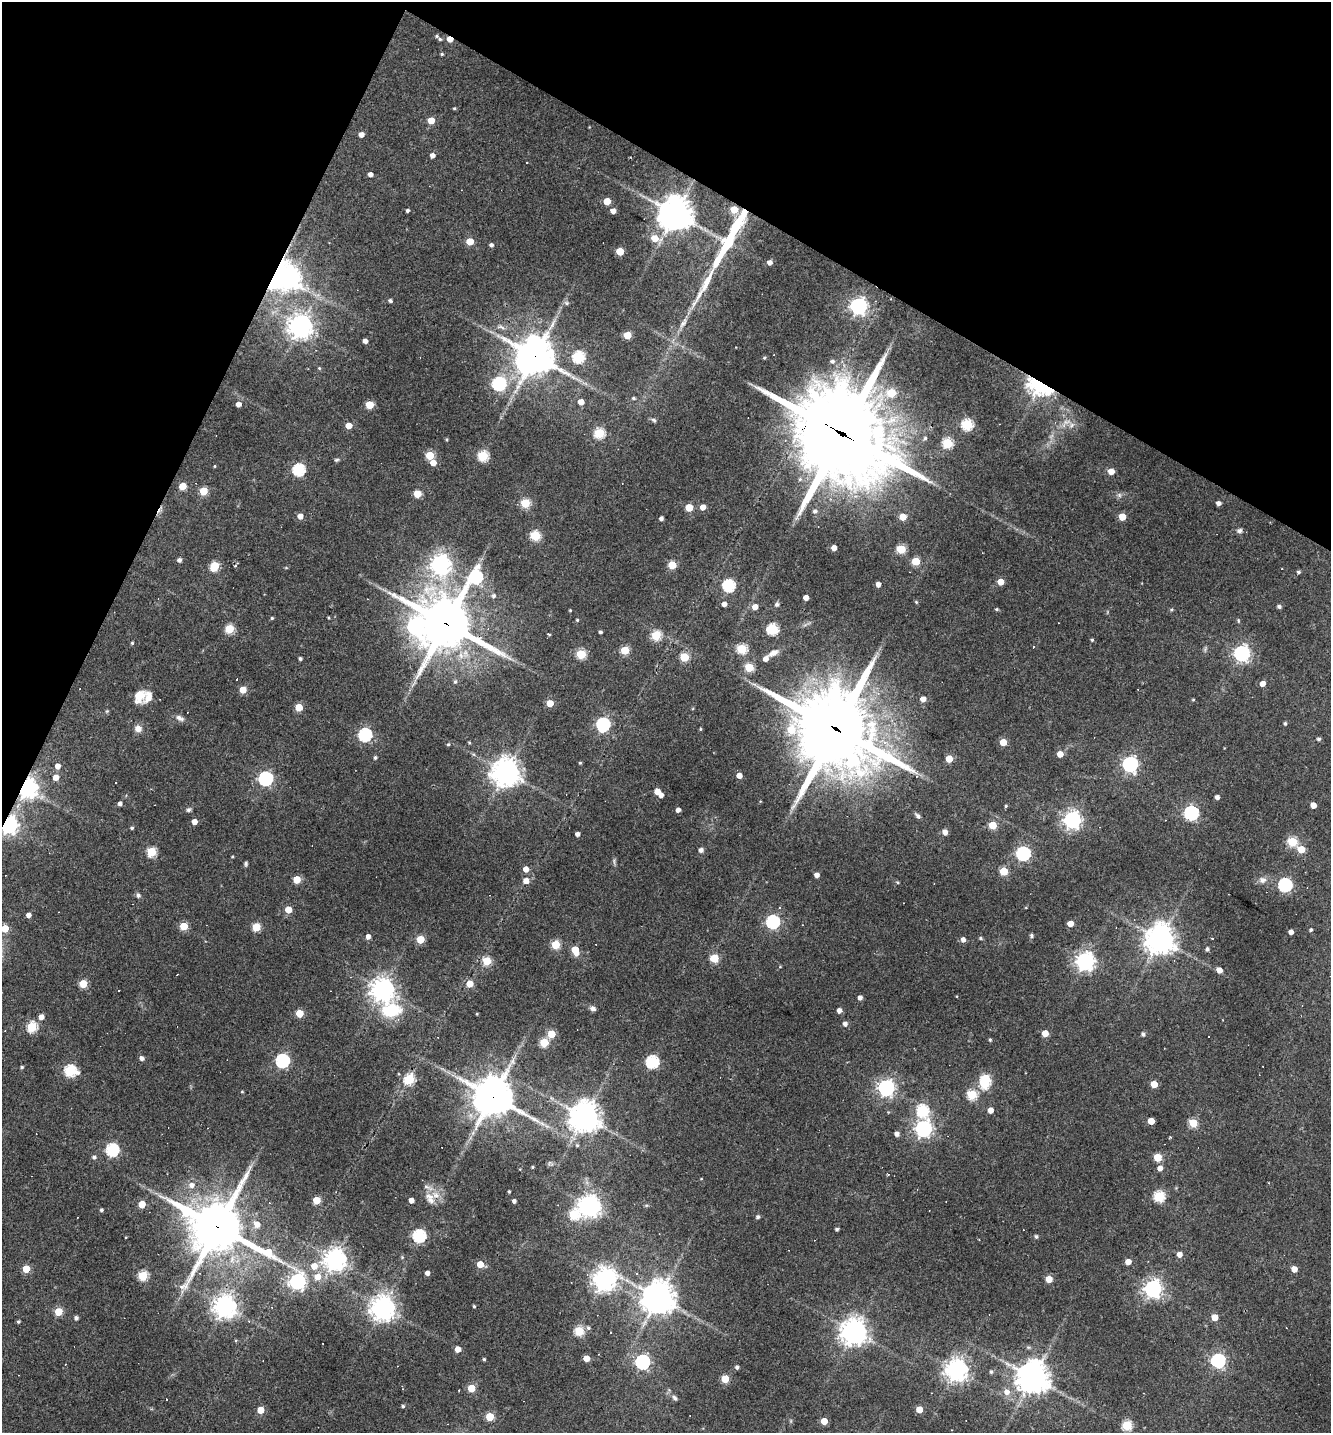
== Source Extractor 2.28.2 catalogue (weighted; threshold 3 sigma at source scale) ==
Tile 2 of 4 x 4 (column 2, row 1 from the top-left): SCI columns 1607-2935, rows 4293-5723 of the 5733 x 5723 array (HDU 1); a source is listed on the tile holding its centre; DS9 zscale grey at full resolution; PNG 1333 x 1435 px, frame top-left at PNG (2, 2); no overlay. Shown black and unused: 22% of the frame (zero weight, under 3 of 4 exposures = <1% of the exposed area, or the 3 px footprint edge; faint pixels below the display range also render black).
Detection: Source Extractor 2.28.2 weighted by HDU 2 'WHT'; one run over the whole footprint, this tile lists its part. Background 0.0711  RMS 0.0055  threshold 0.0249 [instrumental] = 3 sigma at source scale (4.5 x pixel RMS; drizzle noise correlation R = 1.50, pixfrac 1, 0.05/0.05 arcsec/px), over >= 5 px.
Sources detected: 331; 1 too faint to see at this stretch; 6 inside a brighter object's white glare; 18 cosmic-ray / hot-pixel residue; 1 long thin detection or spike segment (spike, bleed or trail) — not listed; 4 inside a brighter listed object's ellipse — not listed separately; the other 301 listed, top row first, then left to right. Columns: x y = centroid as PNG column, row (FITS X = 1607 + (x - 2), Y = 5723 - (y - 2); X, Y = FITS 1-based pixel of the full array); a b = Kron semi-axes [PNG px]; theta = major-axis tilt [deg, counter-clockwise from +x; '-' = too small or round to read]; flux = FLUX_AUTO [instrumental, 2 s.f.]
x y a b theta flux
440 39 5 4 - 0.92
442 54 4 3 - 0.68
454 108 4 3 - 0.63
431 120 5 5 - 10
361 134 5 4 - 3.1
432 155 4 4 - 2.7
526 163 3 3 - 1.4
370 174 4 4 - 2.3
607 201 5 5 - 11
734 209 5 5 - 12
407 210 3 3 - 1.3
613 211 5 4 - 3.5
675 214 10 10 - 1000
735 228 29 6 60 62
655 238 8 6 -12 8.3
470 241 5 5 - 12
491 245 4 4 - 1.5
620 251 5 5 - 16
718 259 25 7 62 13
769 262 5 4 - 2.7
277 274 13 7 66 320
390 301 4 4 - 1.2
566 303 6 5 - 1
859 306 6 6 - 210
300 327 8 8 - 490
627 335 5 5 - 16
365 341 4 4 - 2.8
534 356 13 11 -31 1200
578 357 6 6 - 56
764 358 4 3 - 0.68
832 361 6 5 - 1.4
319 368 4 4 - 0.62
499 384 6 6 - 90
1040 386 17 10 -27 99
891 393 6 5 - 17
633 398 6 4 -2 0.8
581 402 5 4 - 5.4
238 404 5 5 - 3
369 405 5 5 - 19
654 420 7 5 -28 1.1
967 424 6 5 - 50
1072 425 9 6 37 1.9
349 426 5 4 - 7.5
599 433 5 5 - 40
842 434 44 37 -43 4400
447 439 4 3 - 0.63
947 443 5 5 - 39
430 455 5 5 - 23
483 456 5 5 - 43
337 460 6 4 3 0.83
433 463 5 5 - 5.3
215 466 4 3 - 0.46
299 470 6 6 - 64
1111 471 5 5 - 6.5
182 486 5 5 - 11
203 491 5 5 - 19
417 494 5 5 - 13
1119 495 6 5 - 1.3
525 503 5 5 - 27
1218 503 4 4 - 2.4
703 507 4 4 - 4.9
689 508 5 5 - 14
815 511 6 6 - 1.8
300 516 5 4 - 4.3
903 517 5 5 - 11
1122 517 5 5 - 12
661 518 4 4 - 1.6
1239 531 8 6 13 1.5
535 536 5 5 - 35
834 548 4 4 - 4
901 549 5 5 - 25
179 560 5 4 - 1.9
916 561 5 5 - 19
440 564 7 7 - 300
672 565 5 5 - 19
214 566 6 5 - 30
1298 572 4 4 - 0.99
476 577 10 7 53 79
1001 582 5 4 - 7.3
878 584 4 4 - 2.8
729 585 6 6 - 72
493 596 6 6 - 1.6
806 597 4 4 - 4
916 602 5 4 - 0.65
724 604 4 4 - 3
777 604 6 6 - 1.2
755 607 5 5 - 4.8
1279 607 4 4 - 1.4
996 609 4 3 - 0.75
1171 609 5 4 - 0.75
570 610 3 3 - 0.57
272 618 4 4 - 0.7
329 618 3 3 - 0.53
577 620 4 3 - 0.6
1238 621 6 3 -81 0.59
446 623 21 18 -36 2200
415 626 8 7 - 130
229 629 5 5 - 26
772 629 5 5 - 53
600 632 3 3 - 0.97
548 634 4 3 - 0.61
656 635 5 5 - 31
1092 640 4 4 - 0.76
132 643 4 4 - 0.68
742 649 5 5 - 40
625 650 5 5 - 21
773 653 14 7 26 3.5
1242 653 6 6 - 170
581 654 5 5 - 33
684 657 5 5 - 25
300 659 3 3 - 1
749 667 5 5 - 24
455 681 6 5 - 1.1
1262 683 5 5 - 3.5
243 690 5 5 - 9.7
139 696 14 11 73 8.8
923 699 5 5 - 4
1193 699 5 3 - 0.52
550 703 5 4 - 11
299 707 5 5 - 16
180 718 12 6 -27 2.3
1285 723 4 3 - 0.94
603 724 6 6 - 94
138 729 8 7 - 3.6
700 729 4 3 - 0.5
836 729 34 30 -38 3800
365 735 6 6 - 91
1319 739 4 4 - 1.1
469 742 4 3 - 0.58
1003 742 5 5 - 11
448 744 5 4 - 0.73
1060 754 5 4 - 6.3
375 757 4 4 - 1.1
949 759 5 5 - 10
580 763 4 3 - 0.63
1130 764 6 6 - 150
58 766 5 5 - 3.9
506 772 9 9 - 670
739 775 4 4 - 5
56 777 5 5 - 5.2
265 779 6 6 - 110
27 788 7 6 - 320
657 792 5 4 - 6.1
661 795 4 4 - 2.3
1217 797 4 4 - 2.1
120 803 4 4 - 1.8
1313 805 5 4 - 6
1006 806 5 4 - 0.7
189 810 6 5 - 1.2
678 810 4 4 - 2.8
1191 813 6 6 - 100
918 816 8 5 -51 1.4
1072 820 7 6 - 230
194 822 4 4 - 4.2
9 825 6 6 - 230
993 825 5 5 - 19
132 828 4 3 - 0.94
945 832 5 5 - 2.9
577 834 4 4 - 2.6
1292 842 5 5 - 35
1301 849 5 5 - 11
701 850 5 4 - 2.3
151 852 5 5 - 33
1023 854 6 6 - 110
232 857 3 3 - 0.53
246 864 7 4 90 0.92
526 869 5 4 - 4.7
1004 871 5 5 - 20
817 875 4 4 - 3.2
297 879 5 5 - 14
1262 880 10 8 9 2.8
526 881 5 5 - 4.8
1285 885 6 6 - 91
138 895 6 6 - 1.3
288 910 5 5 - 11
28 915 4 4 - 3.2
773 922 6 6 - 98
1070 924 4 4 - 6.6
184 926 5 5 - 18
256 927 5 5 - 22
5 928 5 5 - 13
1311 930 3 3 - 1
1291 932 4 4 - 3.2
1031 935 6 4 -89 0.98
368 936 4 4 - 2.9
981 938 4 4 - 0.84
420 939 5 5 - 19
1160 939 9 9 - 700
1212 939 3 3 - 1.9
963 940 5 5 - 2.7
555 944 5 5 - 25
1207 949 4 4 - 1.5
575 950 7 5 -68 13
714 958 6 5 - 27
487 961 5 5 - 24
1085 961 7 7 - 280
1219 970 5 4 - 4.8
83 984 5 5 - 21
470 984 5 5 - 8.7
382 990 7 7 - 490
860 998 4 4 - 2.3
593 1008 8 6 -22 1.8
391 1010 30 25 -17 26
839 1010 4 4 - 2.9
299 1013 5 5 - 16
477 1014 3 3 - 0.47
41 1017 4 4 - 4.3
845 1024 5 5 - 2.3
32 1027 5 5 - 39
1045 1033 5 5 - 8.2
551 1034 5 5 - 18
1143 1034 5 4 - 1.4
990 1040 4 3 - 0.76
544 1043 5 5 - 26
141 1058 5 4 - 2.2
282 1061 6 6 - 100
652 1062 6 6 - 77
22 1067 4 3 - 0.95
70 1071 6 6 - 61
409 1079 6 5 - 39
984 1084 5 5 - 38
1154 1084 5 4 - 10
886 1088 6 6 - 190
242 1092 5 3 - 0.49
972 1095 5 5 - 38
493 1096 14 13 - 1400
922 1110 6 6 - 61
990 1110 4 4 - 4.7
584 1117 10 10 - 710
1151 1121 5 4 - 8.1
1193 1123 5 5 - 23
923 1129 6 6 - 200
897 1134 4 4 - 2.6
112 1150 6 6 - 76
94 1157 5 4 - 1.4
1158 1157 5 5 - 18
532 1167 3 3 - 0.6
1160 1168 5 5 - 3.4
701 1179 4 3 - 0.38
192 1185 7 7 - 3.3
509 1192 3 3 - 0.69
1159 1196 5 5 - 46
430 1198 19 11 -58 6
316 1200 5 5 - 18
411 1200 4 4 - 4
514 1201 4 4 - 1.9
142 1204 5 5 - 13
590 1208 7 6 - 230
101 1210 4 3 - 1.1
574 1215 20 10 36 46
758 1217 5 4 - 1.2
257 1224 7 6 - 4.6
217 1227 23 18 -24 2500
837 1229 3 3 - 1.1
419 1236 6 6 - 77
1036 1236 4 4 - 1.2
1179 1254 5 5 - 3.8
402 1257 6 3 -73 0.65
335 1259 7 7 - 420
1128 1262 4 4 - 5.3
480 1264 5 4 - 8.7
314 1266 6 6 - 6.4
26 1269 5 5 - 14
1294 1269 5 4 - 5.7
427 1273 4 4 - 2.8
143 1276 5 5 - 37
318 1277 7 6 - 6.5
1049 1279 5 4 - 9.1
604 1280 7 7 - 420
297 1281 7 6 - 170
1153 1289 6 6 - 240
658 1298 11 11 - 730
474 1306 3 3 - 0.71
225 1307 8 8 - 390
383 1308 8 8 - 450
58 1312 5 5 - 17
1215 1317 5 4 - 7.6
76 1318 4 4 - 1.6
18 1322 4 3 - 0.86
588 1328 6 6 - 1.4
579 1331 5 5 - 31
854 1332 9 8 - 530
458 1349 4 4 - 5.6
586 1358 4 4 - 7.7
484 1359 4 3 - 0.75
1218 1361 6 6 - 110
642 1362 6 6 - 130
737 1367 4 3 - 1.4
956 1370 7 7 - 440
991 1372 5 4 - 0.93
1033 1377 10 10 - 790
725 1379 5 5 - 20
471 1388 5 5 - 14
1007 1392 7 7 - 3.6
675 1398 8 5 -56 1.4
403 1406 4 3 - 0.94
919 1409 5 4 - 9.8
260 1410 5 4 - 12
490 1417 5 5 - 20
824 1421 5 4 - 9.4
1127 1425 5 5 - 36
Overlapping masked pixels (flux is a lower limit): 12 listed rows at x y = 734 209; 735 228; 277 274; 534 356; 1040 386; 842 434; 446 623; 836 729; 27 788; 9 825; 493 1096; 217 1227
Isophote crosses this tile's border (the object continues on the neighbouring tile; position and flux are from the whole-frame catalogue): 1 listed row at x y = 5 928